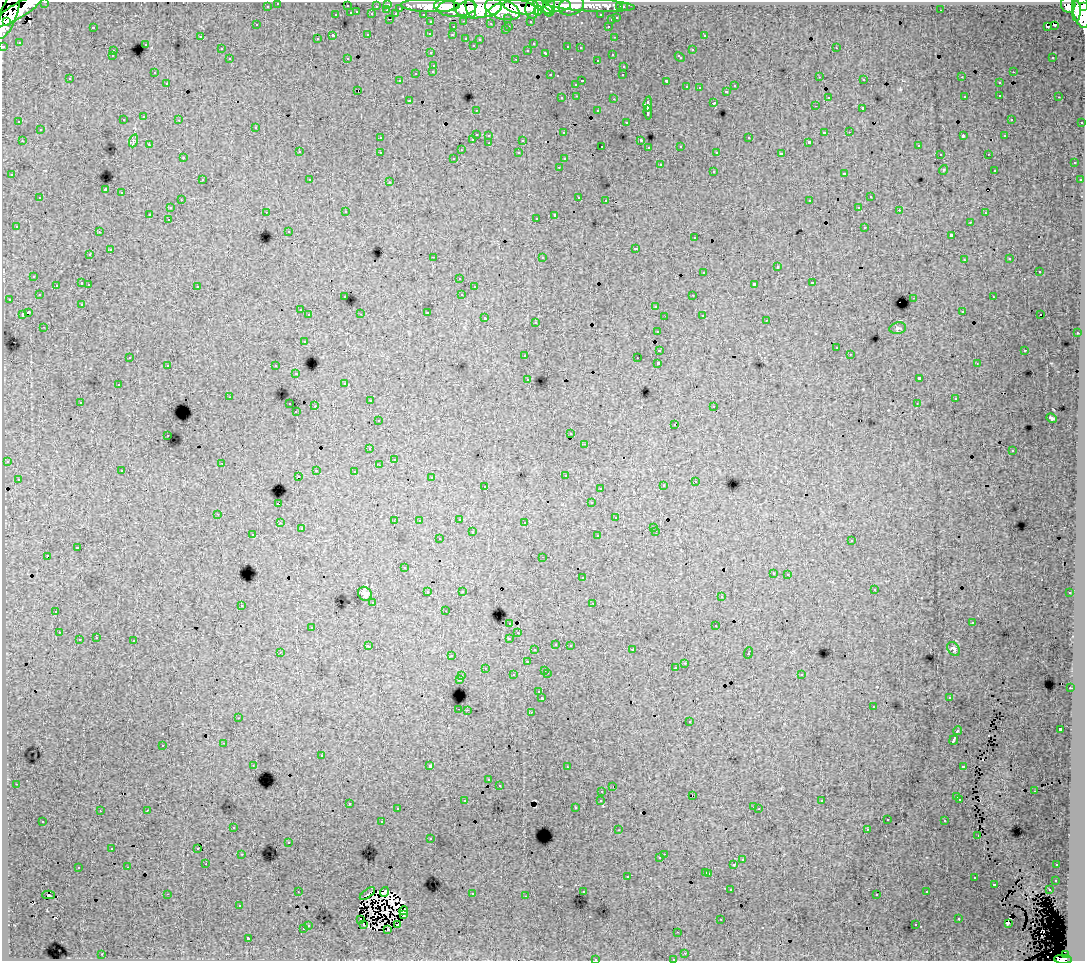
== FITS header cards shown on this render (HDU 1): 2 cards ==
NAXIS1  =                 1083
NAXIS2  =                  959

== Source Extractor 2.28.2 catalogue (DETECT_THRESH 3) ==
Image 1083 x 959 px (HDU 1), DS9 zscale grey, 1 PNG px = 1 image px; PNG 1087 x 963 px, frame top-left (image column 1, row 959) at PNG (2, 2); each listed source drawn as its Kron ellipse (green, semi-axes under 4 px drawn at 4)
Background 100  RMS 0.81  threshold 2.43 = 3 sigma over >= 5 px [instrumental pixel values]
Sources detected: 464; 3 with non-positive FLUX_AUTO (blend fragments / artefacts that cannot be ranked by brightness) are neither listed nor drawn; the other 461 listed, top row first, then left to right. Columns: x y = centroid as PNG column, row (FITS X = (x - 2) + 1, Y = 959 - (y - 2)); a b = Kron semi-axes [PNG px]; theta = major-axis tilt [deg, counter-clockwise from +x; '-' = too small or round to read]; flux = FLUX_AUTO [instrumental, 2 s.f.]
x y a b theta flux
45 2 3 2 - 2300
278 3 3 3 - 1900
388 4 3 3 - 3200
445 5 10 6 1 120000
590 5 45 6 -3 71000
1068 5 8 7 - 71000
267 6 3 3 - 1100
347 6 3 3 - 360
376 6 3 2 - 900
430 6 29 6 -1 170000
549 6 10 6 -88 80000
558 6 13 6 5 96000
571 6 13 9 17 62000
1084 6 4 3 - 43000
457 7 19 9 5 250000
520 7 16 7 -11 210000
543 7 11 5 -31 100000
620 7 3 3 - 720
623 7 3 3 - 1500
400 8 3 3 - 690
471 8 10 5 -77 72000
479 8 23 10 7 400000
502 9 18 10 -19 380000
532 9 9 7 -89 130000
387 10 3 2 - 150
494 10 9 4 36 85000
941 10 2 2 - 31
1081 10 18 8 -79 290000
17 11 30 7 31 230000
538 11 5 4 - 54000
1076 11 10 4 89 94000
357 12 3 2 - 220
351 13 3 3 - 670
372 14 3 3 - 730
396 14 4 3 - 540
423 14 3 2 - 1000
8 15 25 8 69 240000
336 15 3 3 - 270
601 15 3 3 - 1000
508 18 3 3 - 700
617 18 3 3 - 400
390 19 3 2 - 300
611 20 3 3 - 310
464 21 3 2 - 290
530 21 3 3 - 1100
6 22 3 3 - 48000
431 22 3 3 - 1500
491 23 3 2 - 77
257 25 3 2 - 120
1054 25 3 2 - 63
509 26 3 2 - 250
608 26 3 2 - 360
93 27 3 2 - 510
453 27 3 3 - 240
1047 27 3 2 - 44
505 30 3 3 - 190
430 34 3 3 - 130
368 35 3 3 - 260
452 35 3 3 - 100
704 35 3 3 - 250
333 36 4 3 - 880
201 37 4 3 - 43
614 37 2 2 - 34
466 38 3 3 - 250
317 39 3 3 - 130
480 39 3 3 - 150
19 42 3 3 - 53
145 44 3 3 - 310
533 44 2 2 - 43
473 45 3 3 - 100
3 46 3 3 - 3600
568 47 3 3 - 280
580 48 3 2 - 81
836 48 3 2 - 180
221 49 3 3 - 210
528 50 3 2 - 57
692 50 3 3 - 380
113 51 3 3 - 200
431 53 3 3 - 190
546 53 4 3 - 440
612 54 3 3 - 260
112 56 2 2 - 58
680 57 5 3 - 300
1053 57 3 2 - 91
347 58 2 2 - 35
230 59 3 3 - 200
516 59 3 2 - 370
597 60 3 2 - 97
434 65 3 3 - 340
624 66 3 2 - 140
433 71 3 3 - 170
1013 72 3 2 - 190
154 73 3 2 - 92
416 73 3 3 - 500
550 75 3 2 - 300
623 75 3 2 - 110
820 77 3 2 - 70
962 77 2 2 - 34
70 79 3 3 - 130
864 80 3 2 - 170
400 81 3 3 - 120
582 81 3 2 - 440
666 81 3 3 - 410
167 83 3 2 - 140
999 83 3 3 - 220
576 84 3 3 - 110
734 86 3 3 - 240
686 87 3 3 - 200
699 88 3 2 - 56
358 90 3 2 - 200
726 91 3 3 - 260
1000 95 3 2 - 180
577 96 3 2 - 110
965 96 2 2 - 33
828 97 3 3 - 200
1059 97 3 2 - 110
562 98 3 3 - 120
614 99 3 2 - 290
409 100 3 2 - 180
714 103 3 3 - 670
648 104 7 4 85 1800
815 106 3 2 - 130
863 108 3 3 - 1000
476 110 3 2 - 63
598 111 3 3 - 240
648 112 7 3 -85 1600
144 117 3 3 - 170
1011 119 3 2 - 55
123 120 3 3 - 250
179 120 3 2 - 160
19 122 3 2 - 100
626 122 3 3 - 120
1082 122 3 3 - 490
256 127 3 3 - 160
40 130 3 3 - 220
824 132 4 3 - 620
849 132 3 2 - 51
564 133 3 3 - 160
476 134 3 3 - 670
489 135 3 3 - 140
963 136 4 2 - 540
1005 136 3 3 - 120
380 138 3 3 - 170
749 138 3 3 - 230
473 139 3 2 - 210
523 140 3 3 - 470
641 140 3 2 - 45
22 141 3 2 - 300
133 141 6 4 72 97
809 142 3 3 - 89
489 143 3 2 - 190
149 145 3 2 - 120
918 145 3 3 - 210
602 146 2 2 - 87
681 146 3 3 - 120
649 147 3 3 - 110
461 150 3 2 - 64
299 152 3 3 - 240
380 152 3 3 - 260
717 152 3 3 - 130
519 153 3 3 - 190
781 154 4 3 - 1200
940 154 3 2 - 61
988 154 3 2 - 130
183 158 3 2 - 95
454 158 3 3 - 140
564 159 3 3 - 140
1074 163 3 3 - 130
660 165 3 3 - 370
559 167 3 2 - 110
943 170 5 3 - 47
994 170 3 3 - 150
713 171 3 3 - 280
844 173 3 3 - 180
12 175 3 3 - 190
202 180 3 2 - 130
310 180 3 3 - 130
1080 180 3 3 - 180
390 182 3 2 - 330
105 190 4 3 - 5300
121 193 3 3 - 350
579 197 3 2 - 390
870 197 3 3 - 380
40 198 3 3 - 200
181 200 2 2 - 110
606 200 3 2 - 98
810 201 3 3 - 930
859 207 3 2 - 280
170 208 3 3 - 170
899 210 2 2 - 110
266 212 3 2 - 170
346 212 3 2 - 120
985 213 3 2 - 110
150 214 3 3 - 680
555 215 4 3 - 880
536 218 3 3 - 160
168 219 3 2 - 140
970 222 3 2 - 140
16 226 3 3 - 200
865 227 3 3 - 250
289 231 3 3 - 100
99 232 3 2 - 180
951 235 3 3 - 620
695 238 3 3 - 140
635 248 3 3 - 320
110 250 3 3 - 460
90 255 3 2 - 120
433 257 2 2 - 330
542 257 3 3 - 400
1010 259 3 2 - 38
964 260 3 2 - 70
777 267 3 3 - 460
704 272 3 3 - 320
1039 272 3 3 - 330
34 276 3 3 - 240
459 278 3 2 - 73
82 283 3 3 - 430
812 283 3 3 - 290
89 284 3 2 - 200
754 284 4 3 - 1100
56 285 3 3 - 230
197 286 3 3 - 180
474 287 3 3 - 200
462 294 3 3 - 260
39 295 3 3 - 130
693 295 3 2 - 130
345 297 3 3 - 110
993 297 3 2 - 180
914 298 3 2 - 350
9 299 3 2 - 170
82 304 3 2 - 56
656 306 3 3 - 320
300 310 3 3 - 190
962 311 3 2 - 110
28 312 4 3 - 900
427 312 3 3 - 530
22 314 3 3 - 610
361 314 2 2 - 30
309 315 3 3 - 200
702 315 3 2 - 90
1040 315 3 3 - 1700
665 316 2 2 - 24
485 318 3 3 - 510
767 320 3 2 - 60
536 322 3 3 - 170
44 327 3 2 - 130
898 328 8 5 11 120
657 331 3 3 - 200
1077 333 3 2 - 280
304 341 3 3 - 180
836 348 3 3 - 150
659 350 4 3 - 790
1025 350 3 2 - 310
850 354 3 2 - 53
525 356 3 2 - 98
130 357 3 2 - 110
637 358 2 2 - 95
658 363 3 3 - 2000
977 364 3 2 - 31
168 365 3 3 - 210
276 366 3 3 - 210
296 374 3 3 - 230
528 379 3 2 - 95
919 379 4 3 - 1500
345 383 3 3 - 160
118 385 3 2 - 200
229 397 2 2 - 33
955 399 3 3 - 110
370 401 3 2 - 290
80 402 3 3 - 120
290 404 3 2 - 270
917 404 2 2 - 27
315 406 2 2 - 530
714 406 3 2 - 68
296 412 3 2 - 89
1052 418 5 3 - 91
378 421 3 3 - 200
674 424 3 3 - 79
571 434 3 2 - 80
168 435 3 2 - 130
585 444 3 3 - 65
370 449 3 2 - 75
1012 451 3 3 - 160
394 459 3 3 - 64
7 461 3 3 - 200
222 463 3 2 - 110
379 465 3 2 - 99
316 470 3 2 - 250
122 471 3 3 - 270
354 471 3 3 - 140
565 475 3 3 - 220
298 476 2 2 - 30
431 477 3 3 - 110
18 479 3 2 - 74
695 481 3 2 - 150
485 486 3 2 - 240
663 486 3 3 - 140
600 488 3 3 - 99
591 503 3 3 - 170
278 504 3 2 - 450
218 514 3 2 - 170
616 518 3 3 - 220
459 519 3 2 - 230
394 521 2 2 - 38
419 521 3 2 - 73
525 522 3 2 - 120
280 523 3 3 - 130
654 527 3 3 - 150
301 529 3 3 - 160
656 531 3 2 - 140
472 532 3 3 - 370
253 535 3 2 - 150
598 536 3 3 - 220
439 539 3 3 - 200
852 541 3 3 - 210
77 548 3 3 - 580
47 556 3 3 - 720
543 557 3 2 - 62
404 568 3 2 - 96
773 573 3 3 - 160
788 574 3 3 - 260
582 578 3 3 - 180
874 589 3 3 - 200
462 591 3 3 - 120
428 592 3 3 - 270
1070 593 3 3 - 130
365 594 7 6 - 240
721 597 3 3 - 170
373 602 3 3 - 240
593 603 3 2 - 48
241 605 3 3 - 200
56 611 3 2 - 200
445 611 2 2 - 36
510 623 3 3 - 140
972 623 3 2 - 80
716 626 3 3 - 520
312 627 3 3 - 260
59 632 3 2 - 58
518 633 3 2 - 57
96 638 3 2 - 150
509 638 4 3 - 490
79 640 3 3 - 310
134 641 3 2 - 390
556 644 3 3 - 230
570 645 3 2 - 200
368 646 4 3 - 200
953 649 7 5 -55 130
535 650 3 3 - 130
632 650 3 2 - 190
280 652 4 3 - 45
748 653 6 3 70 630
451 656 3 2 - 180
527 662 3 3 - 230
685 663 3 2 - 200
485 668 3 2 - 85
675 668 3 3 - 140
545 670 3 2 - 200
547 673 3 2 - 280
801 674 3 3 - 240
513 675 3 3 - 210
462 676 3 2 - 180
459 679 3 3 - 800
1070 688 3 2 - 230
539 692 2 2 - 58
949 697 3 3 - 95
542 698 3 3 - 1600
873 707 3 2 - 96
459 709 3 2 - 160
467 710 3 2 - 200
531 712 3 2 - 140
238 718 2 2 - 43
690 722 3 3 - 160
1060 729 3 3 - 1100
958 731 4 3 - 590
954 740 5 3 - 2800
224 743 3 2 - 200
163 745 3 3 - 170
321 756 3 3 - 420
253 765 3 2 - 33
430 766 3 3 - 2600
963 766 4 3 - 390
567 767 3 2 - 110
489 780 3 3 - 110
16 784 3 2 - 270
499 785 3 3 - 110
613 787 3 2 - 72
602 791 3 2 - 180
1034 791 3 2 - 140
692 796 3 2 - 24
957 797 3 3 - 440
960 799 3 3 - 170
601 800 3 3 - 220
465 801 3 3 - 200
822 801 3 2 - 52
349 803 3 2 - 280
754 807 3 2 - 79
575 808 3 3 - 110
397 809 3 2 - 150
759 809 3 2 - 59
147 810 3 2 - 280
100 811 2 2 - 31
887 820 3 3 - 110
43 821 3 2 - 87
945 821 3 3 - 240
382 822 3 3 - 500
233 827 3 3 - 170
867 829 3 3 - 59
618 830 2 2 - 36
978 835 3 2 - 110
431 838 3 2 - 88
289 842 3 2 - 52
198 848 2 2 - 46
112 849 3 3 - 120
242 854 3 2 - 120
664 854 2 2 - 200
660 858 3 3 - 190
742 860 3 3 - 81
206 864 2 2 - 150
734 864 3 3 - 670
1057 865 3 2 - 150
128 867 3 2 - 190
78 868 3 3 - 290
706 872 3 3 - 340
709 873 3 3 - 350
627 876 3 3 - 370
974 878 3 3 - 320
1056 880 3 3 - 170
994 884 3 3 - 360
731 890 3 3 - 160
1049 890 3 2 - 140
298 891 2 2 - 39
384 892 5 2 - 76
583 892 3 3 - 150
927 892 3 2 - 100
167 894 3 2 - 540
367 894 9 2 36 90
472 894 3 2 - 360
877 894 3 3 - 96
48 895 6 2 1 290
526 896 3 2 - 57
240 906 3 3 - 77
404 911 4 3 - 88
403 915 4 3 - 48
959 918 3 3 - 160
721 919 3 2 - 47
361 920 3 2 - 96
1008 923 3 2 - 68
308 925 3 3 - 220
363 925 3 2 - 140
397 925 3 2 - 67
916 925 3 3 - 270
303 929 3 3 - 240
388 929 3 2 - 81
678 932 3 2 - 51
248 938 3 3 - 840
685 953 3 2 - 220
102 954 3 2 - 190
1066 955 4 4 - 29000
595 959 3 2 - 180
673 959 3 2 - 77
1063 959 9 4 -4 56000
At the frame edge (FLAGS 8, measured only in part): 7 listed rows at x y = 45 2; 278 3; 1084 6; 3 46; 595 959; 673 959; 1063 959
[3 non-positive-flux detections neither listed nor drawn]